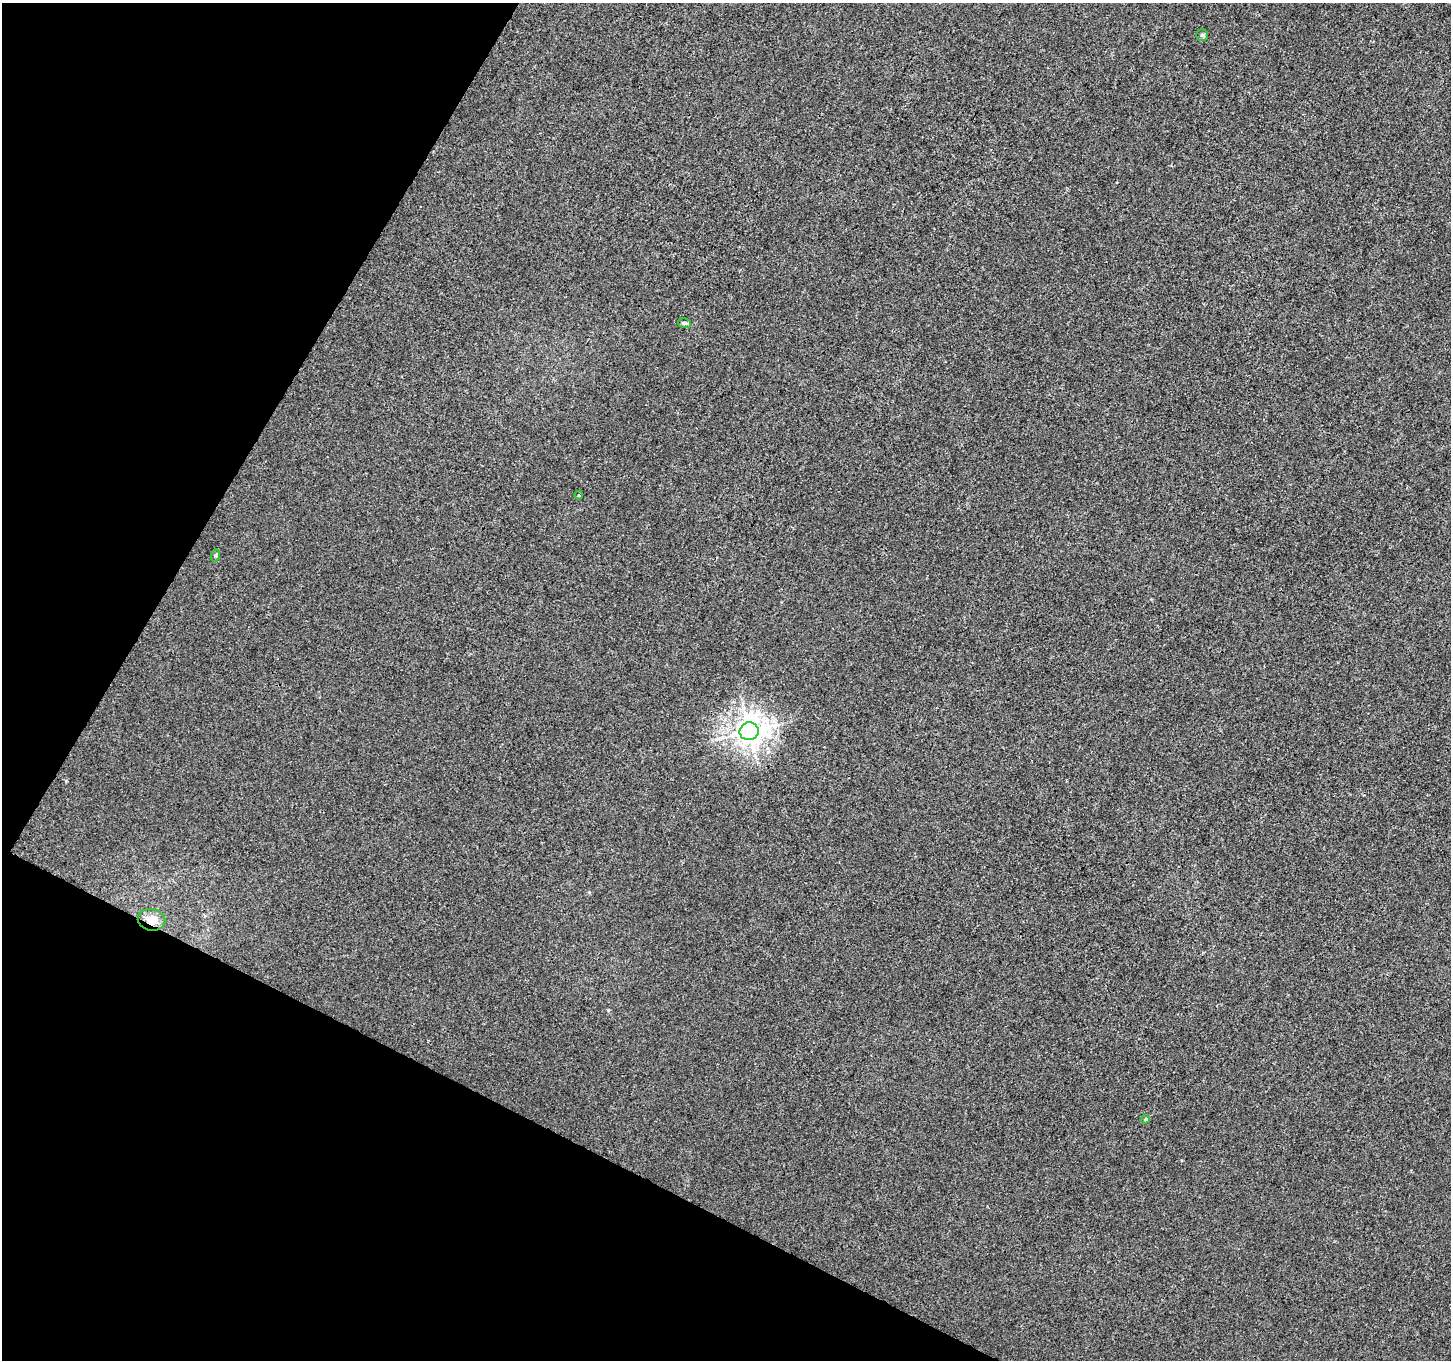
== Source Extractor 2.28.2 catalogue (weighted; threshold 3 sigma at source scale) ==
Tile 9 of 4 x 4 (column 1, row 3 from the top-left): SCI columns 9-1457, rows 1623-2980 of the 5805 x 5894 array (HDU 1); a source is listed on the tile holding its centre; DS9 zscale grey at full resolution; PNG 1453 x 1362 px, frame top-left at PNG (2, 3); each listed source drawn as its Kron ellipse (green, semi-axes under 4 px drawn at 4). Shown black and unused: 24% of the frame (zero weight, under 3 of 4 exposures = <1% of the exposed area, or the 3 px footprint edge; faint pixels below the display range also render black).
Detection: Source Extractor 2.28.2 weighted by HDU 2 'WHT'; one run over the whole footprint, this tile lists its part. Background 0.00215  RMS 0.0029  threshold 0.0131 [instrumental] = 3 sigma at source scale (4.5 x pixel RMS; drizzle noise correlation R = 1.50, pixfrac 1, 0.0396/0.0396 arcsec/px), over >= 5 px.
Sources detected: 7; all 7 listed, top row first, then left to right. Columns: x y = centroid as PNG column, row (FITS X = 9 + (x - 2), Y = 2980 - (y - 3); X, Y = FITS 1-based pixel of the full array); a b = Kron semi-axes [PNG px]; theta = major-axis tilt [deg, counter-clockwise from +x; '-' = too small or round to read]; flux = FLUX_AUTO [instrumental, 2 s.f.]
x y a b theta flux
1202 35 6 6 - 0.51
684 323 7 5 -14 0.55
579 495 4 3 - 0.35
216 555 6 4 71 0.37
749 731 9 9 - 320
151 920 14 10 -10 4
1145 1119 4 3 - 0.36
Overlapping masked pixels (flux is a lower limit): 1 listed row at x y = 151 920